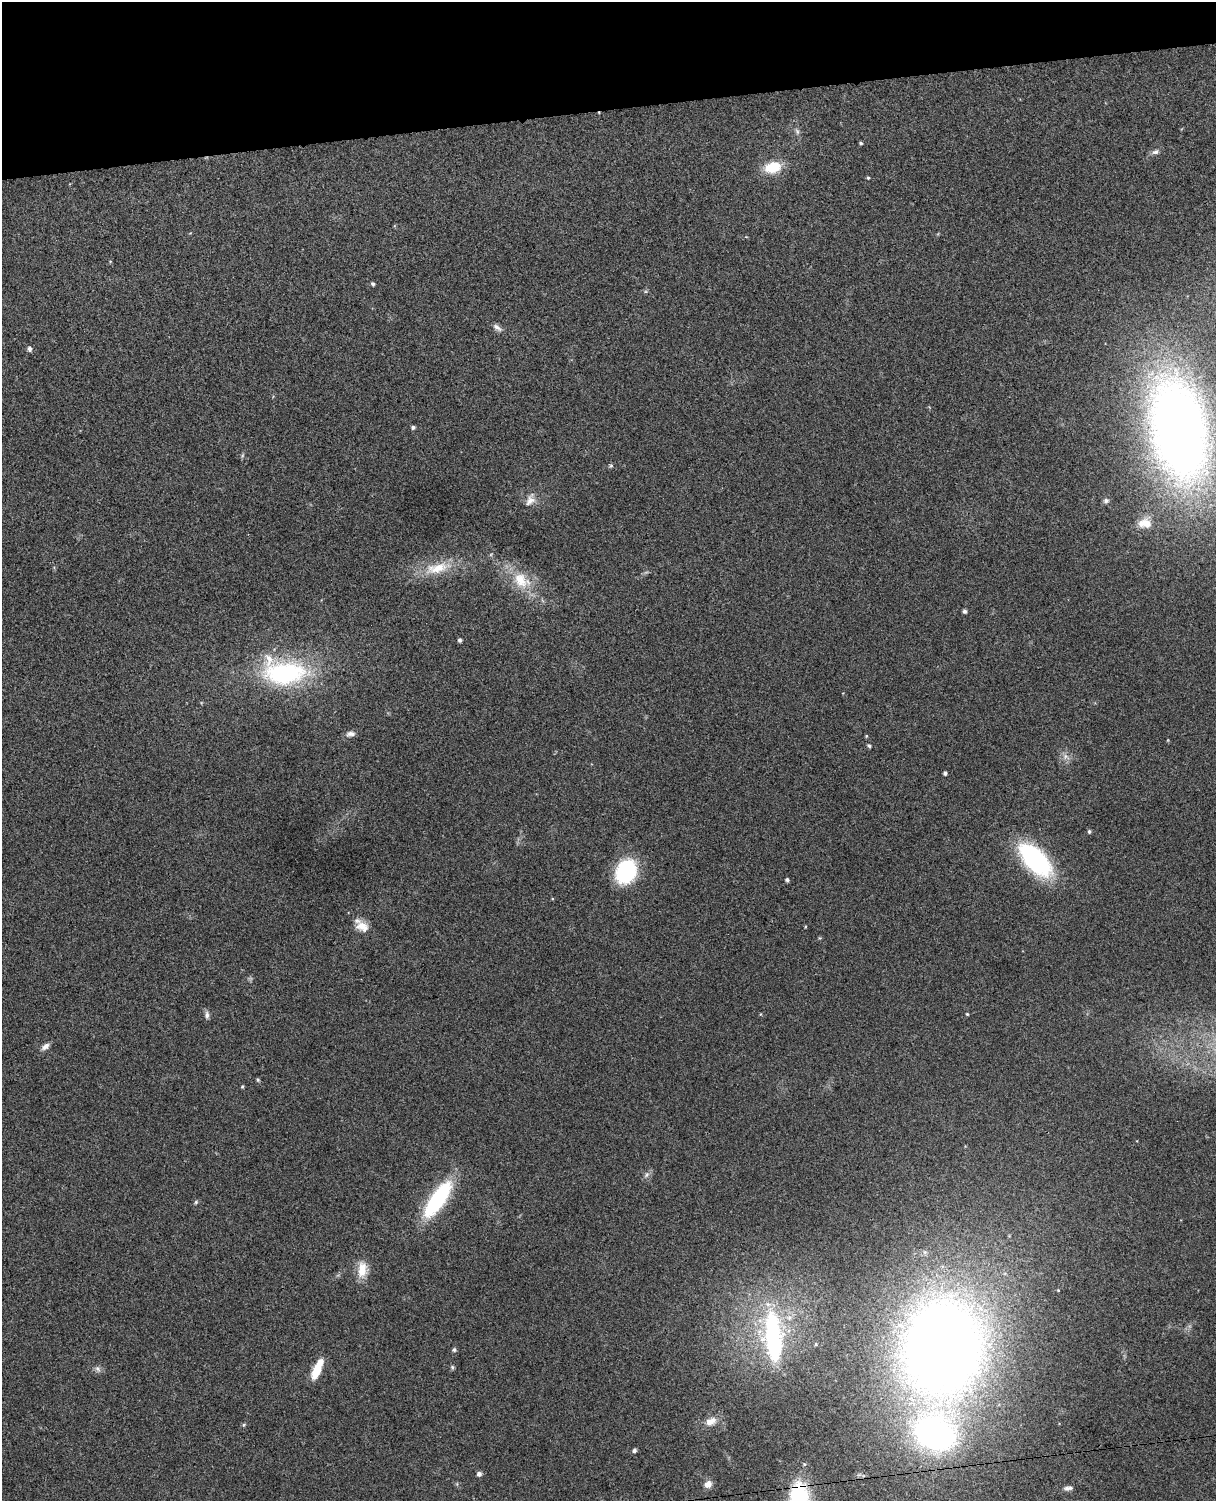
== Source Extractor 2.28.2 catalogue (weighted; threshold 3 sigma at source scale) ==
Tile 3 of 4 x 3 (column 3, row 1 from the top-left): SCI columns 2485-3698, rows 3148-4646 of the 4968 x 4909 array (HDU 1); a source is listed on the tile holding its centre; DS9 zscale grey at full resolution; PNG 1218 x 1503 px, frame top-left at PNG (2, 2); no overlay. Shown black and unused: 7% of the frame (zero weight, under 3 of 4 exposures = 5% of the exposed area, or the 3 px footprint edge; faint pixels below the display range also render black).
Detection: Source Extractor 2.28.2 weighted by HDU 2 'WHT'; one run over the whole footprint, this tile lists its part. Background 0.0696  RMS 0.0075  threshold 0.0337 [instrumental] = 3 sigma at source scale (4.5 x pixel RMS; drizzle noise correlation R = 1.50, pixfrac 1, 0.05/0.05 arcsec/px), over >= 5 px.
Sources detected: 60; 1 too faint to see at this stretch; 1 inside a brighter object's white glare — not listed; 2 inside a brighter listed object's ellipse — not listed separately; the other 56 listed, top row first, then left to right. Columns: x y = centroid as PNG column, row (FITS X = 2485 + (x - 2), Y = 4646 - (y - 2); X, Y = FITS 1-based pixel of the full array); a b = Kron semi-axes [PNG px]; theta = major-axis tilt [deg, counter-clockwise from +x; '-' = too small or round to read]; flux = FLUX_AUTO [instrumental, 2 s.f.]
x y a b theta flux
797 131 10 5 -65 2.2
861 143 4 3 - 1.1
1155 152 10 6 13 2.9
773 167 20 12 14 21
868 178 4 4 - 0.85
110 261 4 3 - 0.54
373 284 5 4 - 1.5
497 327 14 6 -35 3.4
29 349 6 5 - 2.5
413 427 4 4 - 2
1179 430 117 62 -79 640
611 466 6 5 - 1.1
530 500 19 11 64 7.1
1106 501 7 6 - 2.1
1145 523 18 13 3 12
437 568 43 15 14 25
521 580 29 20 -38 26
964 611 4 4 - 1.9
460 640 4 3 - 1.9
284 673 61 31 2 100
350 734 12 7 11 3.7
866 736 4 4 - 0.73
869 746 6 5 - 1.4
1066 756 12 8 -30 4.5
945 773 4 4 - 2
1089 831 6 5 - 1.1
1035 860 32 16 -46 130
626 871 23 18 65 70
787 880 4 4 - 1.5
362 927 17 12 -28 9.2
805 927 4 3 - 0.61
967 1014 4 3 - 0.87
207 1015 11 6 -89 2.7
45 1046 12 6 35 3.7
258 1080 5 4 - 1.1
242 1086 4 3 - 1
647 1175 9 7 53 2.6
438 1199 38 13 55 86
196 1202 6 5 - 1.1
362 1269 21 12 86 13
773 1340 68 25 -85 110
816 1344 5 4 - 0.99
943 1348 58 46 85 1400
454 1350 5 5 - 1.5
452 1367 7 5 -76 1.3
98 1369 10 7 -61 2.7
317 1369 21 7 66 18
711 1421 15 10 24 7.1
244 1425 6 4 23 1.1
935 1433 48 41 -32 230
634 1450 5 4 - 2.1
804 1464 5 5 - 1
479 1474 5 5 - 2.6
708 1484 9 8 - 5.1
1068 1488 12 6 7 2.8
799 1498 34 20 -88 69
Overlapping masked pixels (flux is a lower limit): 1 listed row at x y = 799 1498
Isophote crosses this tile's border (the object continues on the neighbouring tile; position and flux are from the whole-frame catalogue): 1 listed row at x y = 799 1498